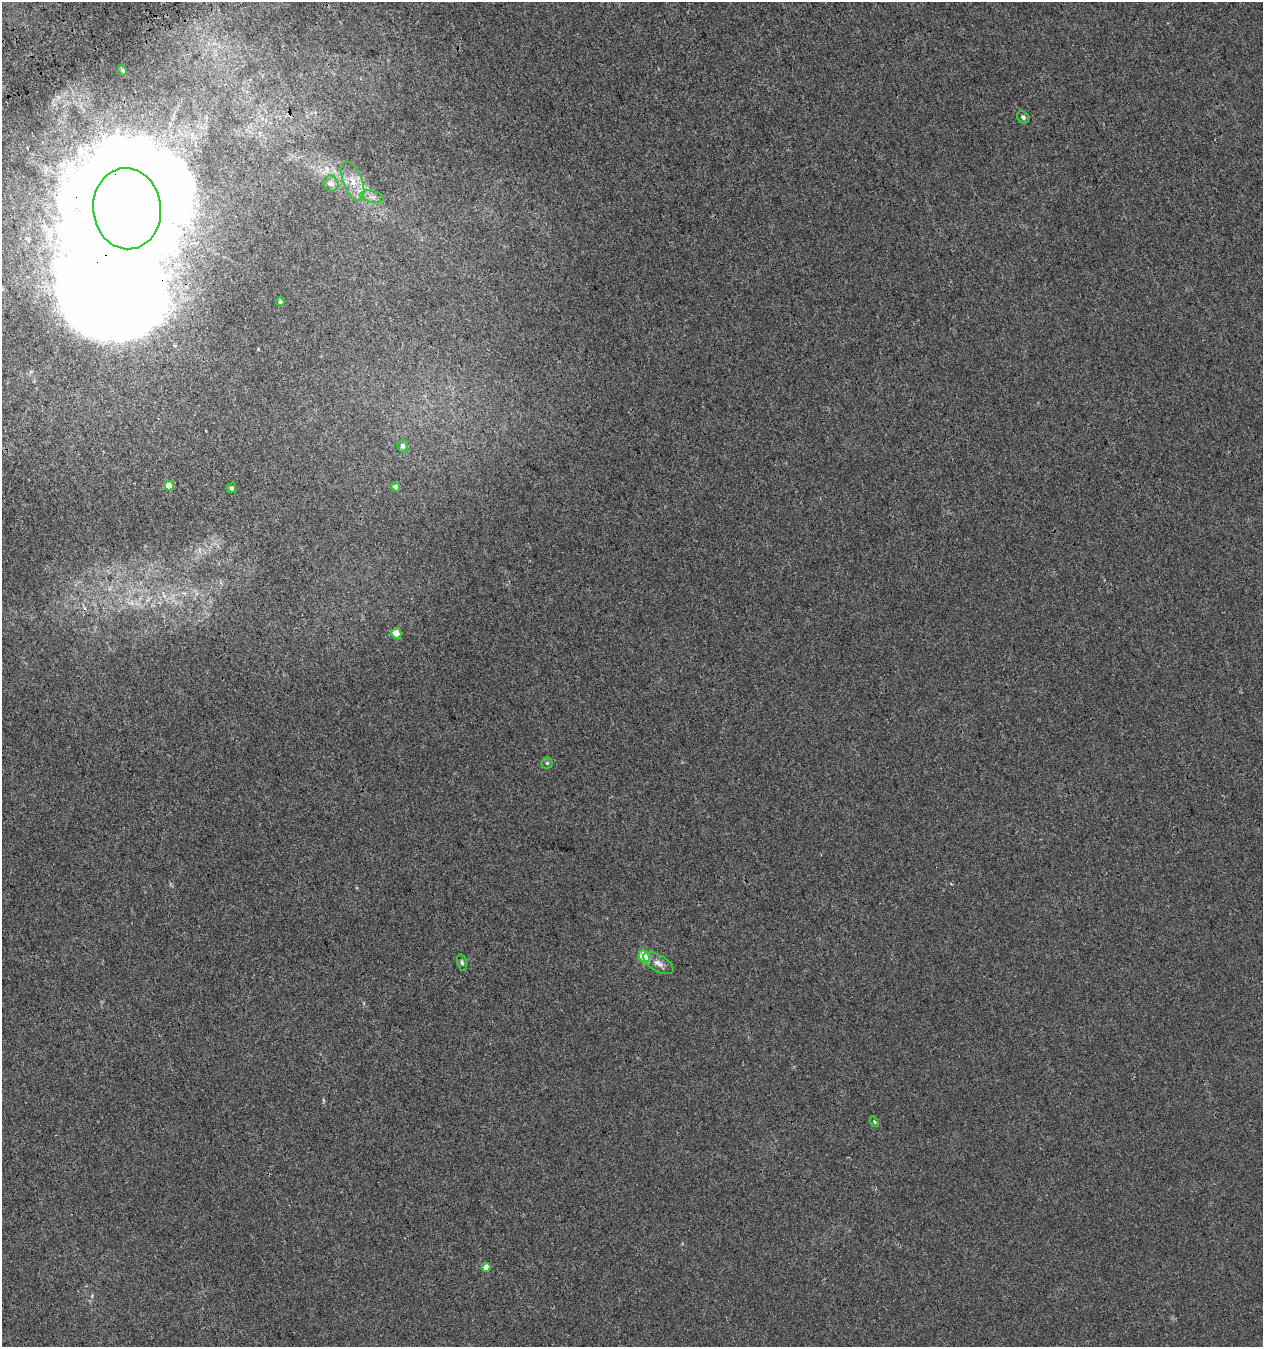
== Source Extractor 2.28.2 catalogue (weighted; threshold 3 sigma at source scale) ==
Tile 11 of 4 x 4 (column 3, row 3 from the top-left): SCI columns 2709-3969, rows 1475-2819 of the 5469 x 5636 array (HDU 1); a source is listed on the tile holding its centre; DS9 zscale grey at full resolution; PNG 1265 x 1349 px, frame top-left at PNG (2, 2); each listed source drawn as its Kron ellipse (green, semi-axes under 4 px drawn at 4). Shown black and unused: <1% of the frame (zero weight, under 3 of 4 exposures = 9% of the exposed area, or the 3 px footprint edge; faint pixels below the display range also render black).
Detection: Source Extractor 2.28.2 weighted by HDU 2 'WHT'; one run over the whole footprint, this tile lists its part. Background 2.45e-04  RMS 0.0027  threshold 0.012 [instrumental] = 3 sigma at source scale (4.5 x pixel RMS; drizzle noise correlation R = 1.50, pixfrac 1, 0.0396/0.0396 arcsec/px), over >= 5 px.
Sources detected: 22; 2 inside a brighter object's white glare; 1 cosmic-ray / hot-pixel residue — neither listed nor drawn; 1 inside a brighter listed object's ellipse — not listed separately; the other 18 listed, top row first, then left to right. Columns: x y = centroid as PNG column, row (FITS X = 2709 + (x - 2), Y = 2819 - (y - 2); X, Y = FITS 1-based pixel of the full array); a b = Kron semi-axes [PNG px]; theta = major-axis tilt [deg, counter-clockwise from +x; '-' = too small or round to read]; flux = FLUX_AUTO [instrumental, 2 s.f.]
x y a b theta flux
122 70 6 4 -76 0.37
1023 117 6 5 - 0.63
353 181 20 9 -69 3.8
331 184 8 7 - 1.3
372 197 12 5 -12 1.3
127 209 41 34 -84 3700
280 302 4 4 - 0.47
403 446 6 5 - 0.86
169 486 5 4 - 2.3
396 487 5 4 - 1
231 488 5 4 - 0.67
396 633 5 5 - 3.3
547 763 5 5 - 0.42
644 957 6 5 - 13
462 962 8 4 -78 0.49
658 963 17 8 -30 1.7
874 1122 6 4 -58 0.33
486 1267 4 4 - 2.3
Overlapping masked pixels (flux is a lower limit): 1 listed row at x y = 127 209